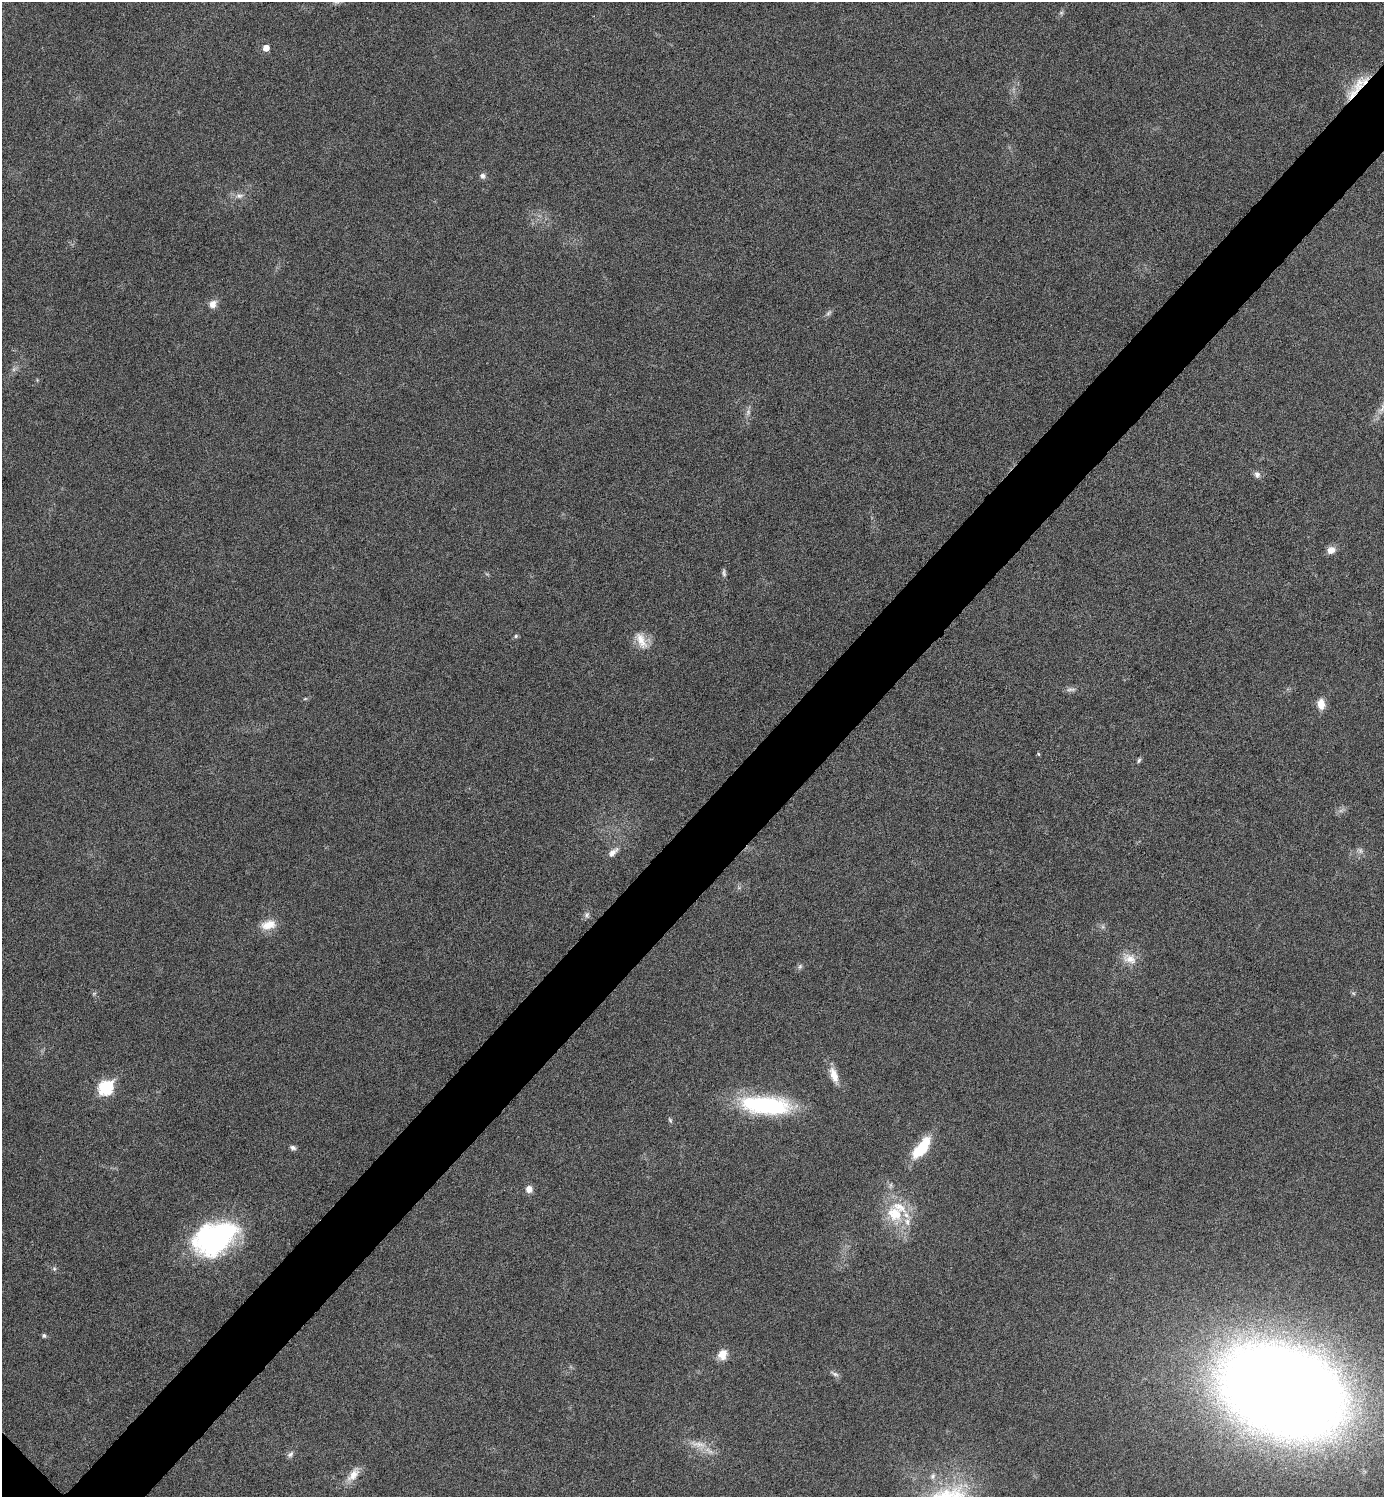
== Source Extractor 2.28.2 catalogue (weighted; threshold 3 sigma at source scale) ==
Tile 10 of 4 x 4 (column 2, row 3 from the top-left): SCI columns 1542-2923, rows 1501-2995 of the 5987 x 5987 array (HDU 1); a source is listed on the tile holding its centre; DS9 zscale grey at full resolution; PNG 1386 x 1499 px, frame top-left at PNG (2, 2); no overlay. Shown black and unused: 5% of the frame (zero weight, under 4 of 8 exposures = <1% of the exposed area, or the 3 px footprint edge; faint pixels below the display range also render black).
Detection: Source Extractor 2.28.2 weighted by HDU 2 'WHT'; one run over the whole footprint, this tile lists its part. Background 0.0326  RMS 0.0037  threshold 0.0151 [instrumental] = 3 sigma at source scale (4.09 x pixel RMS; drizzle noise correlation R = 1.36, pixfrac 0.8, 0.05/0.05 arcsec/px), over >= 5 px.
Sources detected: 47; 3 too faint to see at this stretch — not listed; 5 inside a brighter listed object's ellipse — not listed separately; the other 39 listed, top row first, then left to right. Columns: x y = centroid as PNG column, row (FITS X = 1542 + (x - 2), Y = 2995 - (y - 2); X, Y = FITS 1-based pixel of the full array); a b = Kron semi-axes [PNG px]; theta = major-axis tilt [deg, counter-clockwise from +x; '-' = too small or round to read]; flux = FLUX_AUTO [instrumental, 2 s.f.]
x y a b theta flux
266 48 5 5 - 2.9
1359 85 27 14 61 7.6
483 176 7 7 - 1.1
239 196 11 7 0 1.7
212 304 10 8 65 2.4
828 313 8 5 37 0.88
1257 474 8 7 - 1.4
1331 550 11 9 34 2.3
724 573 11 5 -82 0.84
516 636 6 5 - 0.58
641 640 26 11 -64 5.1
1071 689 14 5 1 1.2
305 699 6 4 19 0.42
1321 704 13 9 -86 3.6
1038 754 5 4 - 0.41
1139 760 7 4 69 0.6
613 852 16 7 42 2.2
587 915 8 6 73 1
268 925 20 11 15 5.1
1129 959 21 13 -23 4.5
800 967 8 5 69 0.76
1353 993 6 4 -18 0.45
834 1075 20 8 -72 4.5
105 1088 8 7 - 43
765 1105 56 19 -5 40
670 1120 7 4 -46 0.53
293 1148 8 6 -16 0.98
922 1149 29 13 30 9.6
529 1189 8 7 - 2.2
895 1214 24 21 -50 13
214 1238 43 28 26 68
44 1335 5 5 - 0.79
722 1354 12 10 62 3.9
835 1374 11 5 -23 1
1283 1391 76 49 -20 1100
698 1444 25 8 -8 4.2
290 1454 10 6 49 1.1
353 1475 22 10 48 4.1
933 1476 9 7 65 1.2
Overlapping masked pixels (flux is a lower limit): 1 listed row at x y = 1359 85